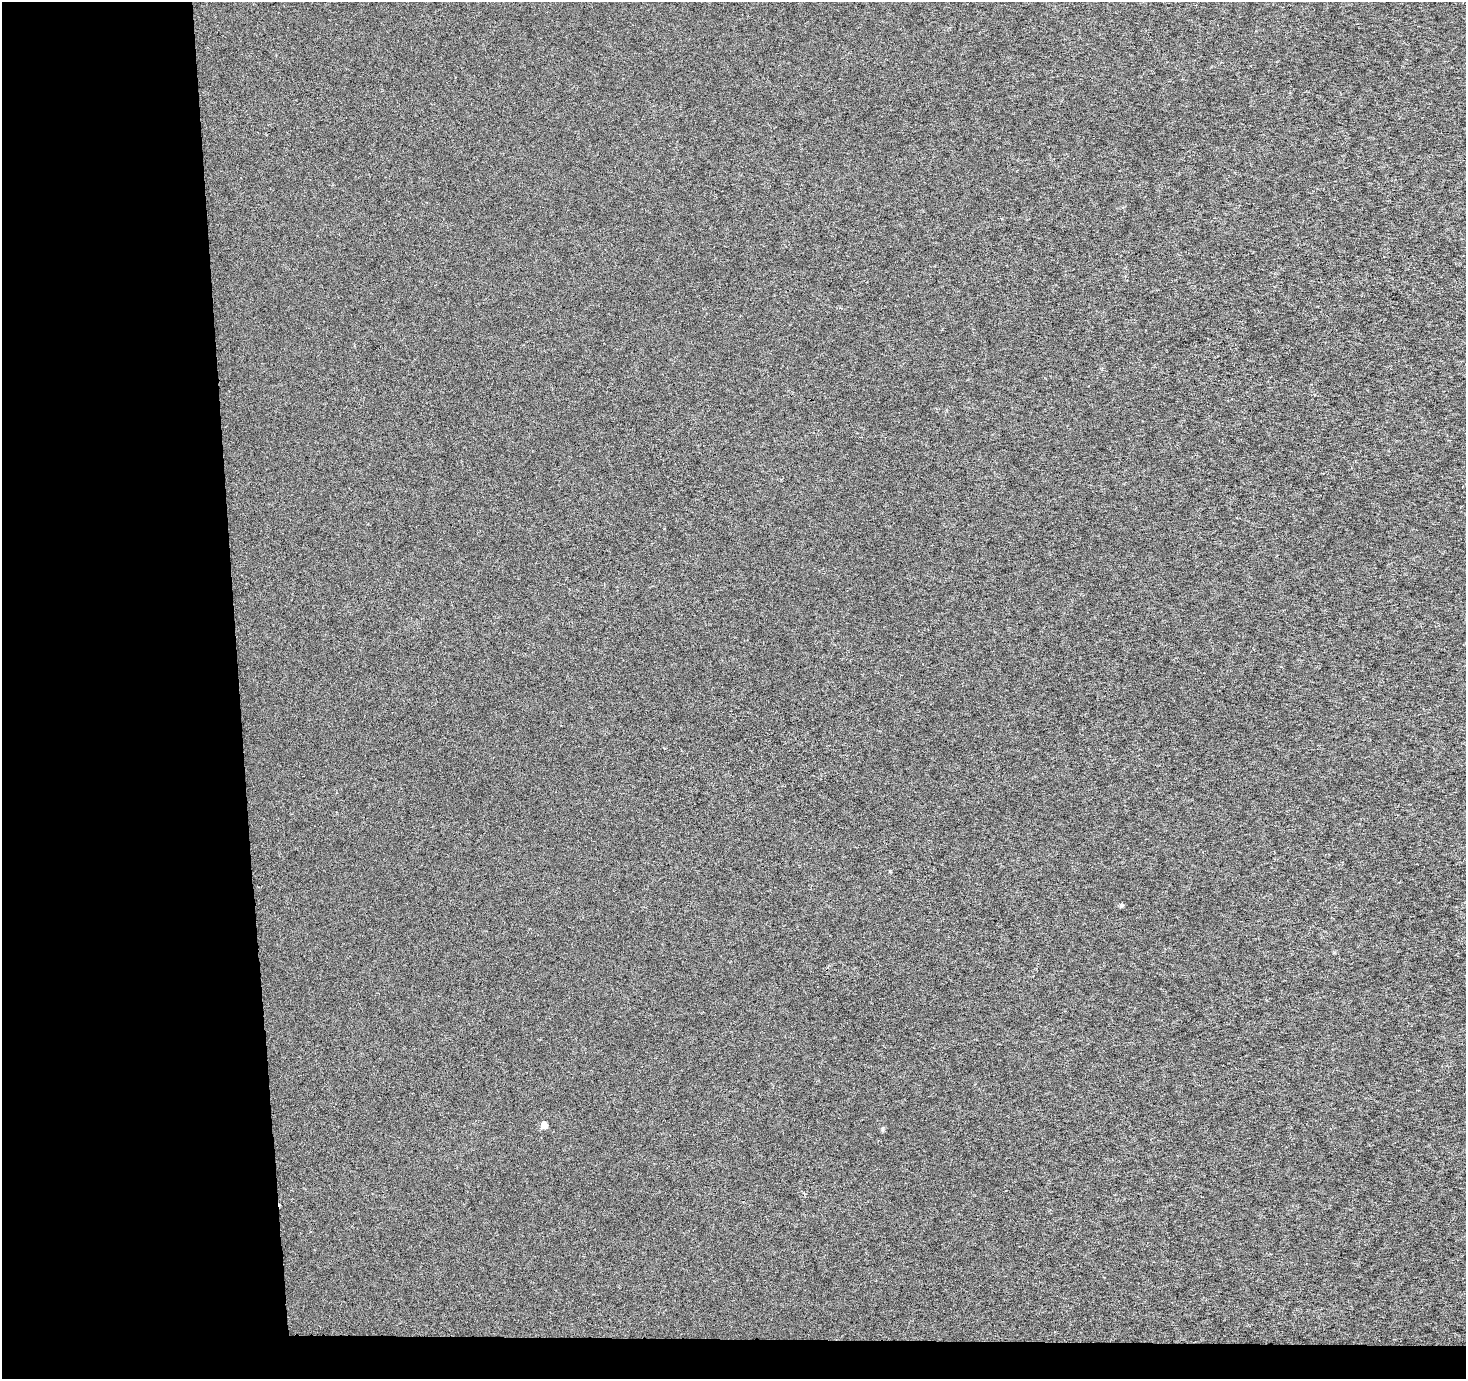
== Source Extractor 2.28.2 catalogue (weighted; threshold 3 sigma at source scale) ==
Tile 7 of 3 x 3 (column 1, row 3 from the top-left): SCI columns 1-1464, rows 1-1377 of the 4393 x 4131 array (HDU 1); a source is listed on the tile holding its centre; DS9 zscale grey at full resolution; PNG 1468 x 1381 px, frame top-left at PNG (2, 2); no overlay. Shown black and unused: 19% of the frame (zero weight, under 3 of 6 exposures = <1% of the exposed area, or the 3 px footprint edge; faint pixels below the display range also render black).
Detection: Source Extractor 2.28.2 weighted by HDU 2 'WHT'; one run over the whole footprint, this tile lists its part. Background -1.50e-04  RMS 0.0016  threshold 0.00659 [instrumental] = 3 sigma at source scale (4.09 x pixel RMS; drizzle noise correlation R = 1.36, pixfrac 0.8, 0.0396/0.0396 arcsec/px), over >= 5 px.
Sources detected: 4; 1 cosmic-ray / hot-pixel residue — not listed; the other 3 listed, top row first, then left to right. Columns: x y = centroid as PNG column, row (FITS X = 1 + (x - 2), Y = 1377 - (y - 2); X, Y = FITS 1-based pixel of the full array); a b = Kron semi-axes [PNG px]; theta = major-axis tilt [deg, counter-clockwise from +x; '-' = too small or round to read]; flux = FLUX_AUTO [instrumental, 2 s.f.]
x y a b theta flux
1121 906 4 4 - 0.41
544 1125 5 5 - 1.9
882 1129 6 4 -89 0.22